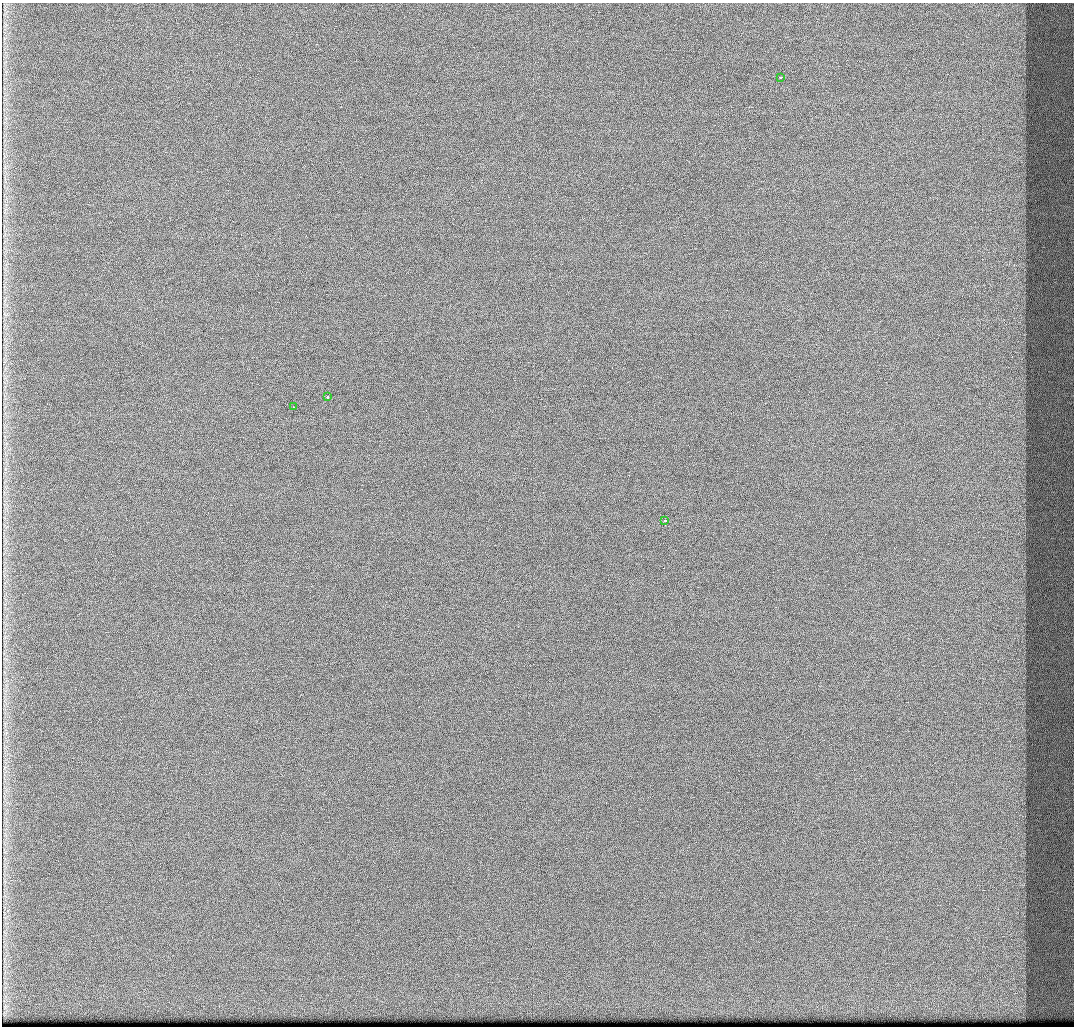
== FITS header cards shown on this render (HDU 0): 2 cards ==
NAXIS1  =                 1072 / Axis length
NAXIS2  =                 1024 / Axis length

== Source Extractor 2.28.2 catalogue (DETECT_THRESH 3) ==
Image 1072 x 1024 px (HDU 0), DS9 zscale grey, 1 PNG px = 1 image px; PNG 1076 x 1028 px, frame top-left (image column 1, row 1024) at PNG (2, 3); each listed source drawn as its Kron ellipse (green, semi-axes under 4 px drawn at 4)
Background 429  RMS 4.9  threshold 14.8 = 3 sigma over >= 5 px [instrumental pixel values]
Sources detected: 4; all 4 listed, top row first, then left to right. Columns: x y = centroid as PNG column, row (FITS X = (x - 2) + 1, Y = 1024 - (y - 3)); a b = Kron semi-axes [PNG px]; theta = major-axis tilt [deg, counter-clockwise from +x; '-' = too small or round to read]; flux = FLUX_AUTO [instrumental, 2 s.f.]
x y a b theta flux
780 77 3 2 - 1200
327 397 3 3 - 2300
294 407 3 2 - 390
664 521 3 3 - 860